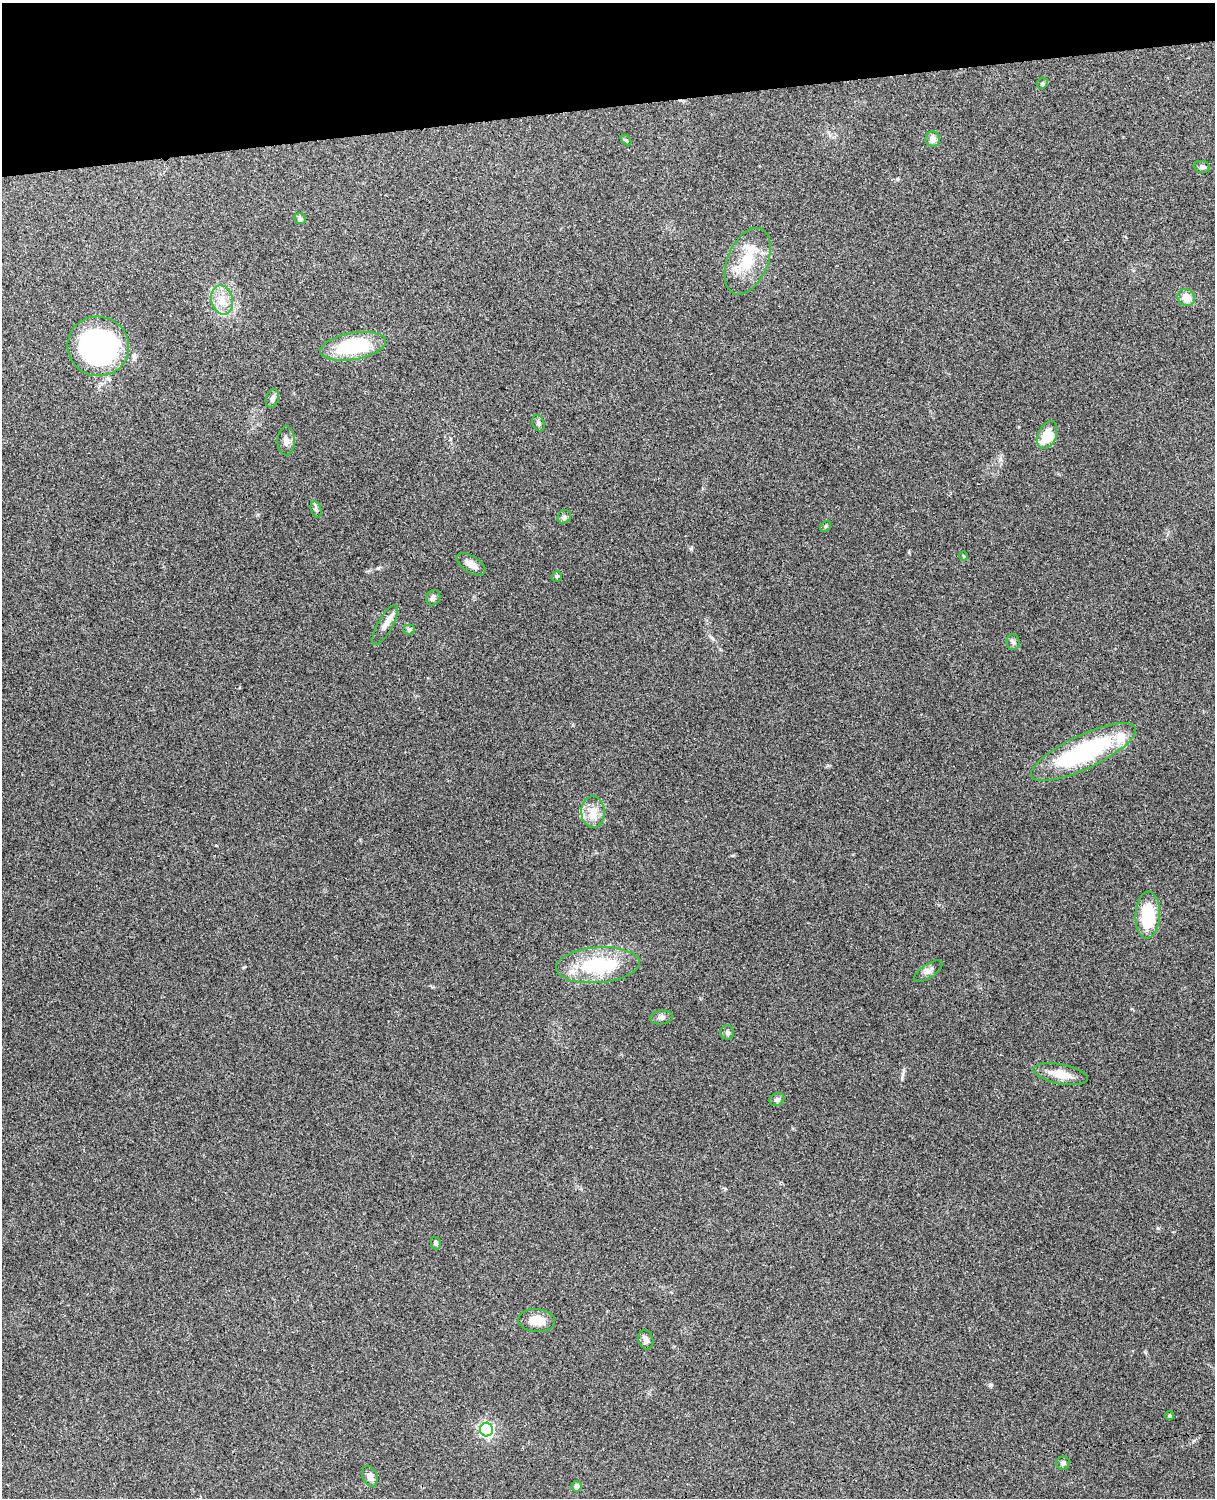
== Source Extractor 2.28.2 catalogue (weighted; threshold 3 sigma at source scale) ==
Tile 3 of 4 x 3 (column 3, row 1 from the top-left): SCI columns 2543-3755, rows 3155-4650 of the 5088 x 4927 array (HDU 1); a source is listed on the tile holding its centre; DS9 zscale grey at full resolution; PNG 1217 x 1500 px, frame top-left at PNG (2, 3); each listed source drawn as its Kron ellipse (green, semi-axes under 4 px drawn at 4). Shown black and unused: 7% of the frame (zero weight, under 3 of 4 exposures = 6% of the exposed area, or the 3 px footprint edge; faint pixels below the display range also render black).
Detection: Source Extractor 2.28.2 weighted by HDU 2 'WHT'; one run over the whole footprint, this tile lists its part. Background 0.217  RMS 0.0083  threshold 0.0375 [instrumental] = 3 sigma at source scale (4.5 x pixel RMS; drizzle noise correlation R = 1.50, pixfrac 1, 0.05/0.05 arcsec/px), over >= 5 px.
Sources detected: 45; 4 inside a brighter listed object's ellipse — not listed separately; the other 41 listed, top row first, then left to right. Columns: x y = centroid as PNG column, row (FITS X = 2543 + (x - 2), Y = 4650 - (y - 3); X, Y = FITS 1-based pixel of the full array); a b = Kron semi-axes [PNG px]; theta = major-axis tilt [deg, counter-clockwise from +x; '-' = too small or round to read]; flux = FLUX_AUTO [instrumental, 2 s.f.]
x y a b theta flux
1042 83 6 5 - 1.2
933 139 7 7 - 5.9
626 140 6 4 -44 0.95
1202 167 8 6 -8 1.8
300 219 6 5 - 1.8
748 261 35 20 68 29
1186 297 9 8 - 8.8
222 300 15 11 -77 10
98 346 31 29 -19 180
353 346 33 13 10 54
272 398 9 6 73 3.4
538 423 8 5 -67 2.2
1047 435 15 9 68 22
286 441 14 8 90 4.5
316 509 8 5 -75 1.7
564 517 7 6 - 2.2
826 526 6 4 46 1.1
963 556 5 3 - 0.73
471 564 16 8 -32 7
557 576 5 5 - 1.3
433 598 8 7 - 2.5
385 625 23 7 61 6.8
409 630 6 5 - 1.5
1013 642 8 6 -88 2.1
1083 752 57 17 25 110
593 812 16 11 -88 10
1148 915 23 12 87 40
598 965 42 18 4 64
928 971 16 7 34 4
661 1017 11 7 8 3
727 1032 7 7 - 2.2
1060 1074 27 10 -10 14
777 1099 7 6 - 2.6
436 1243 6 5 - 1.7
537 1320 18 11 -5 13
646 1340 10 7 -71 3.5
1170 1416 4 4 - 1.4
486 1430 7 6 - 170
1063 1463 7 6 - 2.1
370 1476 11 7 -66 5.2
577 1486 5 5 - 4
Unlisted compact peaks at least as high as the median listed source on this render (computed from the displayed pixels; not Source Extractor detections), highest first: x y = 378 568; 691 549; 1158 1228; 991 1385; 897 179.